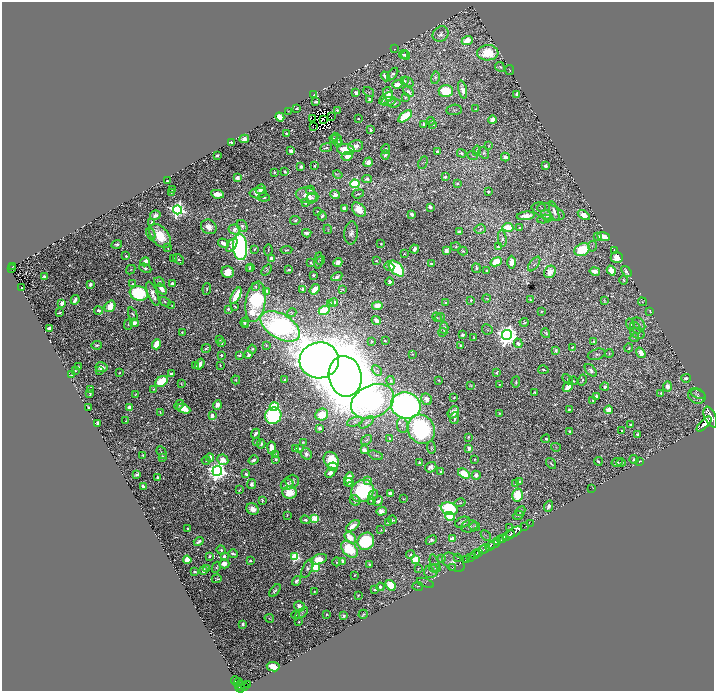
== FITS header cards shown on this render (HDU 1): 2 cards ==
NAXIS1  =                 1424
NAXIS2  =                 1377

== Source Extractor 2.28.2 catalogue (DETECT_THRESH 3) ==
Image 1424 x 1377 px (HDU 1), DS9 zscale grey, zoomed out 1/2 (1 PNG px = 2 x 2 image px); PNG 716 x 693 px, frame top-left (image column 1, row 1377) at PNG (2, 2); each listed source drawn as its Kron ellipse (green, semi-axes under 4 px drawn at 4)
Background 0.568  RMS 0.0075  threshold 0.0224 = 3 sigma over >= 5 px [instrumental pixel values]
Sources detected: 1127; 115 cannot appear on this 1/2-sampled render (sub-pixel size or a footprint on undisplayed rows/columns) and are neither listed nor drawn; of the other 1012, the 500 brightest by FLUX_AUTO listed and drawn (512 fainter detections omitted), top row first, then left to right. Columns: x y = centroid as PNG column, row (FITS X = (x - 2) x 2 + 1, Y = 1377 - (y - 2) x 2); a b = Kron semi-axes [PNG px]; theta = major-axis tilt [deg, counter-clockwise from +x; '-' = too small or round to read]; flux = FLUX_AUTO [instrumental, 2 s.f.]
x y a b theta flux
441 34 8 7 - 7.4
467 41 5 4 - 31
394 49 2 2 - 2
488 53 10 7 2 63
404 55 4 3 - 2.8
406 55 5 4 - 3
500 67 5 4 - 2.7
510 70 5 3 - 1.5
393 74 7 4 51 4.9
385 76 5 3 - 15
435 78 6 3 75 2.2
404 81 3 2 - 3
408 82 6 3 -38 2.6
397 84 5 3 - 28
463 90 9 4 -76 13
446 91 7 6 - 68
369 92 6 3 -37 1.8
408 92 6 3 -43 5.9
356 93 4 3 - 9.1
388 94 7 4 -77 17
517 94 4 3 - 5.5
314 95 3 2 - 7.6
405 97 4 3 - 2
386 98 8 4 40 6.8
370 100 4 3 - 9.1
389 101 7 4 10 4.8
316 102 3 2 - 4
394 103 7 3 6 4.6
297 108 3 2 - 2.8
476 109 2 2 - 1.8
337 110 2 2 - 2
454 110 7 5 7 2.5
288 111 2 2 - 1.5
405 116 8 4 38 91
280 117 5 3 - 29
331 117 2 1 - 3.1
313 119 2 1 - 2.1
324 119 2 1 - 1.7
358 119 2 2 - 3.8
492 120 4 4 - 14
431 121 4 3 - 1.4
423 124 3 2 - 2.7
433 125 3 2 - 2.1
313 126 2 1 - 1.4
371 130 3 2 - 6.4
286 133 3 2 - 2.7
337 138 6 2 -55 1.5
244 139 5 4 - 8
334 139 4 3 - 3.3
231 142 3 2 - 8.3
338 142 4 3 - 6.8
356 146 7 6 - 8.7
489 146 4 3 - 1.5
326 148 6 3 7 3.2
385 149 5 4 - 3.9
346 150 9 5 -8 50
291 151 3 3 - 11
437 151 3 2 - 4.2
477 151 5 4 - 3.2
462 153 5 3 - 4.1
484 153 6 5 - 4
217 155 3 2 - 3.4
385 155 4 3 - 4.9
347 156 5 4 - 13
473 156 5 4 - 2.7
505 157 4 3 - 11
368 162 5 4 - 8.1
423 163 7 3 63 1.5
315 166 4 2 - 2.1
545 166 4 3 - 6.2
301 167 3 2 - 6.9
274 172 3 2 - 2.5
285 172 2 2 - 3.4
338 174 5 3 - 2.1
445 177 3 3 - 4.1
237 178 4 3 - 8.4
367 179 5 4 - 6.5
167 181 2 2 - 1.6
457 183 4 3 - 3.5
355 184 5 4 - 190
173 189 3 2 - 2.6
261 189 5 3 - 12
310 190 4 4 - 3.3
488 191 3 2 - 4
171 193 4 2 - 2.9
258 193 9 5 2 16
217 194 6 4 -9 21
358 194 6 2 19 2.7
307 195 11 7 -14 18
335 195 5 4 - 8.1
264 197 6 3 -6 3.2
312 198 5 4 - 3.8
305 203 4 3 - 2
430 207 3 3 - 8
344 208 3 3 - 15
541 208 4 3 - 1.6
178 210 4 4 - 780
359 210 8 6 -46 26
548 211 17 7 -18 13
554 211 10 4 -71 10
318 212 3 2 - 1.9
412 214 4 3 - 7.3
155 215 5 4 - 6.9
547 215 6 4 -55 6.2
584 215 6 4 -33 22
322 216 4 3 - 4.8
526 216 9 4 6 14
544 219 7 4 8 3.4
295 220 5 4 - 2.9
152 222 4 3 - 4.1
242 226 6 5 - 4.7
209 227 8 7 - 16
508 227 5 4 - 42
520 227 4 3 - 1.9
235 229 6 5 - 9.9
328 229 5 3 - 1.4
480 229 5 5 - 4
459 232 3 3 - 11
307 233 4 3 - 8.1
351 233 11 7 84 8.3
151 234 7 4 -68 3.4
160 236 14 8 -51 56
598 236 3 3 - 2.3
604 236 6 3 -20 36
502 238 8 3 -85 3.5
223 243 5 3 - 10
117 244 5 2 - 6.2
381 244 2 2 - 2.1
232 245 8 4 56 12
592 246 5 3 - 1.7
240 247 13 7 -86 500
456 247 5 3 - 2.5
498 247 3 3 - 2.6
168 248 3 2 - 1.5
254 249 3 2 - 1.5
414 249 4 3 - 5.5
268 250 5 2 - 1.8
286 250 6 3 5 1.8
582 250 8 6 31 79
614 250 3 2 - 2
446 251 4 3 - 7.4
463 251 5 3 - 2.2
404 254 3 2 - 1.5
126 256 3 3 - 3.2
617 257 6 6 - 16
174 258 3 2 - 1.5
271 258 4 3 - 5.9
178 259 6 3 -40 2.6
318 260 8 3 83 2.1
321 260 5 4 - 1.5
376 261 3 2 - 2.5
145 262 5 3 - 22
338 262 5 4 - 8
496 262 6 4 23 43
511 262 6 3 90 14
310 263 2 2 - 8.8
432 264 3 2 - 5.2
534 264 8 3 53 2.3
389 266 5 4 - 9.2
12 267 4 2 - 120
251 267 4 3 - 3
145 268 6 4 -24 5.6
476 268 5 3 - 6.5
11 269 3 2 - 100
249 269 3 2 - 1.6
396 269 9 5 -46 150
131 270 5 3 - 1.6
266 270 6 3 52 1.8
289 270 3 2 - 5.2
487 271 4 3 - 4.3
595 271 5 3 - 15
611 271 5 4 - 34
228 272 6 6 - 25
550 272 6 5 - 17
626 272 6 3 -54 6.7
313 275 2 2 - 4
45 276 3 2 - 6.7
337 277 6 3 28 6.3
624 280 4 4 - 1.8
159 282 5 4 - 4.3
390 282 4 3 - 6.3
172 283 3 3 - 8.2
90 284 3 2 - 6.5
132 284 2 2 - 2.5
255 286 4 4 - 2.9
22 288 2 2 - 2.4
162 289 6 3 -49 14
207 289 6 2 82 2.4
315 289 5 3 - 27
342 289 3 2 - 1.5
303 290 3 2 - 8.7
267 291 4 3 - 9.9
139 293 9 7 -18 220
153 294 13 5 -68 17
236 296 9 4 62 74
487 298 4 2 - 2.4
75 300 5 3 - 11
471 300 3 3 - 3.3
530 300 3 2 - 3.3
604 301 4 3 - 1.6
165 302 6 3 -30 2.2
256 302 20 9 81 230
334 302 4 3 - 5.1
446 302 2 2 - 2.1
642 302 4 3 - 1.4
62 303 3 3 - 14
330 303 4 3 - 1.9
172 305 3 2 - 1.4
110 306 6 5 - 36
235 306 4 2 - 2.1
377 306 5 4 - 24
228 309 3 2 - 4.6
98 310 4 3 - 7
324 311 5 4 - 77
650 311 4 2 - 2
541 312 2 2 - 2
59 313 4 2 - 2.2
292 313 4 3 - 1.4
133 314 7 4 -67 3.7
437 317 5 3 - 1.9
440 317 5 3 - 2
376 320 5 3 - 11
244 322 4 3 - 4.7
524 322 4 3 - 2
134 323 4 4 - 12
128 324 5 3 - 1.9
630 324 6 4 -70 2
639 324 7 5 -46 5.5
246 325 3 3 - 2.2
280 326 22 12 -30 690
49 328 4 3 - 5.1
444 328 5 3 - 8.2
636 328 7 4 -47 4.3
487 329 5 5 - 1.6
182 332 2 2 - 1.7
443 332 4 3 - 1.9
546 333 5 3 - 2.7
637 333 7 5 -22 4.3
462 335 3 3 - 4.1
507 335 5 5 - 1700
474 338 3 2 - 2
634 338 5 3 - 1.5
220 340 2 2 - 1.5
371 341 2 2 - 1.8
385 341 3 2 - 2.4
594 341 2 2 - 2
222 343 4 3 - 3.9
518 343 5 4 - 9.4
156 344 5 3 - 56
97 345 5 3 - 3.4
266 345 3 2 - 1.5
460 345 2 2 - 2.9
572 347 3 2 - 2.4
206 348 5 2 - 3
629 348 4 2 - 1.6
252 349 4 4 - 3.1
556 350 3 2 - 4.7
609 353 4 3 - 1.6
641 353 6 4 -54 21
412 354 3 3 - 1.5
597 354 9 5 17 4.5
221 355 3 3 - 3.1
239 355 3 2 - 3.3
249 355 4 3 - 6.6
319 360 20 18 7 2600
200 364 6 3 57 11
220 365 3 2 - 1.6
196 366 3 2 - 1.5
78 367 2 2 - 1.5
102 367 6 5 - 15
75 370 2 2 - 1.5
377 370 6 3 -41 2.2
543 370 5 3 - 2.8
591 370 7 4 -48 7.1
99 371 4 3 - 1.9
119 373 2 2 - 1.5
497 373 3 2 - 2.1
171 374 3 3 - 6.2
72 375 4 2 - 2
345 376 20 16 -78 12000
686 378 5 3 - 4.4
285 379 2 2 - 1.6
567 379 6 3 -46 2.3
236 380 4 2 - 1.4
391 380 4 3 - 2
439 380 3 2 - 1.7
582 380 6 3 73 1.9
162 381 7 5 34 59
573 381 4 3 - 1.6
516 382 6 3 86 3.2
181 383 4 2 - 1.9
500 384 2 2 - 1.7
471 385 3 3 - 1.4
568 387 5 3 - 24
605 387 4 3 - 6.6
668 387 5 4 - 12
154 389 3 2 - 1.6
90 390 3 2 - 2.1
535 392 3 2 - 2.5
661 393 2 2 - 3.9
90 394 3 2 - 2.1
136 394 3 2 - 1.5
698 394 8 4 -20 2.3
596 396 3 3 - 5.8
697 396 9 7 -29 5.2
454 397 3 2 - 1.6
426 399 6 5 - 13
593 400 2 2 - 2.2
373 401 22 16 25 480
179 405 5 3 - 3.4
217 405 5 4 - 12
406 406 15 13 -21 1200
89 407 3 2 - 1.6
129 407 3 3 - 12
274 407 4 4 - 88
184 409 7 4 -25 28
569 410 3 3 - 2.9
609 410 4 4 - 22
160 412 3 2 - 2.1
453 412 6 5 - 18
500 413 3 2 - 1.7
322 415 6 6 - 49
212 416 3 3 - 8.9
273 416 8 8 - 280
710 417 11 5 -66 4400
455 418 6 3 84 4.8
126 421 2 2 - 1.6
355 422 8 4 17 3.8
367 422 8 4 34 5.3
98 423 3 2 - 4.4
704 424 9 4 46 2700
402 425 8 5 -81 5.1
631 425 3 2 - 5
320 428 4 3 - 6.4
421 429 15 13 -64 260
569 431 4 3 - 2.3
622 431 2 2 - 3.6
255 433 5 3 - 5.6
637 435 3 2 - 3.7
468 437 3 2 - 2
390 438 3 2 - 2.3
546 439 4 3 - 4.4
367 440 6 3 37 2.1
256 442 3 2 - 2.6
303 442 4 2 - 1.7
261 444 4 3 - 3.1
556 447 5 3 - 1.5
272 448 6 4 -80 24
431 448 6 4 -87 1.9
469 448 4 3 - 12
296 449 4 3 - 6.9
299 449 3 2 - 2
364 450 4 3 - 14
162 453 7 4 -61 4.3
306 454 6 5 - 6
143 455 3 2 - 3.7
276 455 3 3 - 4.3
376 455 7 3 -19 2.7
163 457 3 3 - 7.9
210 458 4 3 - 9.8
276 459 3 2 - 2.8
475 459 2 2 - 1.6
634 459 4 3 - 3.3
206 460 4 3 - 2.6
223 460 6 5 - 21
253 460 5 3 - 5.8
331 460 9 7 -59 55
598 461 4 2 - 2.8
639 461 3 1 - 2
419 462 3 3 - 2
617 462 5 4 - 4.2
621 463 5 3 - 3.6
551 464 6 3 -54 2.6
333 467 5 4 - 8.8
431 467 6 5 - 8.5
217 471 5 5 - 1400
441 471 2 2 - 2.7
330 473 6 3 44 9.2
246 474 3 2 - 7.2
464 474 6 4 -33 60
137 475 4 3 - 4.9
476 475 4 4 - 7.4
157 477 3 2 - 3.1
349 478 6 4 64 22
368 480 3 3 - 20
292 481 7 6 - 7.5
519 481 2 2 - 2.1
349 482 5 3 - 16
252 484 5 4 - 6
287 484 6 5 - 6.7
516 484 2 2 - 3.6
143 486 3 2 - 9.8
592 489 3 2 - 4.4
239 490 3 2 - 1.9
362 491 12 10 44 170
290 492 7 6 - 26
390 493 3 3 - 15
373 495 5 3 - 2.5
518 495 6 5 - 51
403 499 3 3 - 1.4
262 500 4 2 - 3.9
355 500 5 5 - 8
371 501 3 2 - 1.6
378 501 5 3 - 9.6
460 503 5 3 - 2.1
549 506 6 3 71 7.8
252 509 6 5 - 15
449 509 8 6 -18 180
381 511 5 4 - 12
520 511 5 3 - 2.3
287 515 3 2 - 1.5
518 515 5 2 - 1.6
450 516 5 4 - 62
314 518 3 3 - 89
305 520 5 3 - 4.8
392 520 4 3 - 2.5
388 522 4 2 - 2.2
463 522 8 5 20 8.5
530 523 2 1 - 16
353 526 8 3 37 20
469 526 8 6 13 5.2
475 526 5 3 - 2.1
525 526 2 1 - 25
510 527 4 3 - 1.5
188 529 3 2 - 3.5
381 530 4 3 - 1.6
514 532 8 2 28 990
486 535 6 2 -45 1.4
509 535 6 2 33 860
350 538 7 4 -44 24
452 538 4 3 - 16
503 539 3 2 - 93
431 540 6 4 26 4
500 540 2 1 - 110
199 541 5 3 - 4.8
366 541 9 8 - 170
497 542 2 2 - 400
494 544 7 1 23 280
490 546 5 2 - 370
350 549 10 6 -46 69
484 549 6 2 32 1200
221 550 5 4 - 3.3
479 552 3 2 - 330
233 554 4 3 - 4.1
410 554 4 3 - 2.8
475 555 5 2 - 630
210 556 4 2 - 2.9
224 557 4 4 - 6.4
295 557 4 4 - 200
458 557 3 3 - 1.6
470 557 2 1 - 120
442 558 3 2 - 1.5
319 559 8 5 16 34
416 559 3 3 - 89
187 560 4 4 - 33
466 560 2 1 - 52
250 561 3 3 - 3.8
343 561 4 3 - 8
336 562 4 3 - 1.7
453 562 12 8 -35 9.6
435 563 9 3 -72 2.5
224 564 5 4 - 17
369 564 3 3 - 2.7
216 567 6 3 63 2.3
316 567 4 3 - 150
453 567 2 1 - 18
435 568 6 3 9 2.6
206 569 4 3 - 4.1
307 569 10 4 65 6.5
418 569 4 3 - 1.6
203 570 3 3 - 13
431 571 7 6 - 4.7
195 572 2 2 - 4.7
355 575 2 2 - 2.2
217 579 5 4 - 2.3
297 581 5 4 - 5.4
425 583 9 2 -20 1.5
390 585 6 4 -49 37
418 586 5 3 - 2
380 587 4 4 - 5.3
275 590 7 4 53 4.1
375 590 3 2 - 2.5
314 592 2 2 - 1.9
358 595 2 2 - 1.7
299 606 5 4 - 8.5
302 613 7 3 36 2.2
326 614 4 2 - 1.7
363 614 5 3 - 1.7
296 615 4 3 - 1.9
344 616 3 3 - 3.2
269 618 5 3 - 2.1
299 621 2 2 - 1.5
243 624 3 2 - 5.7
273 667 6 4 -8 29
235 681 5 1 - 47
239 683 5 2 - 61
248 684 3 2 - 140
240 685 4 2 - 110
245 686 3 2 - 110
240 688 4 2 - 380
At the frame edge (FLAGS 8, measured only in part): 1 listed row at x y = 710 417
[512 fainter detections neither listed nor drawn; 115 sub-pixel or undisplayed-footprint detections neither listed nor drawn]